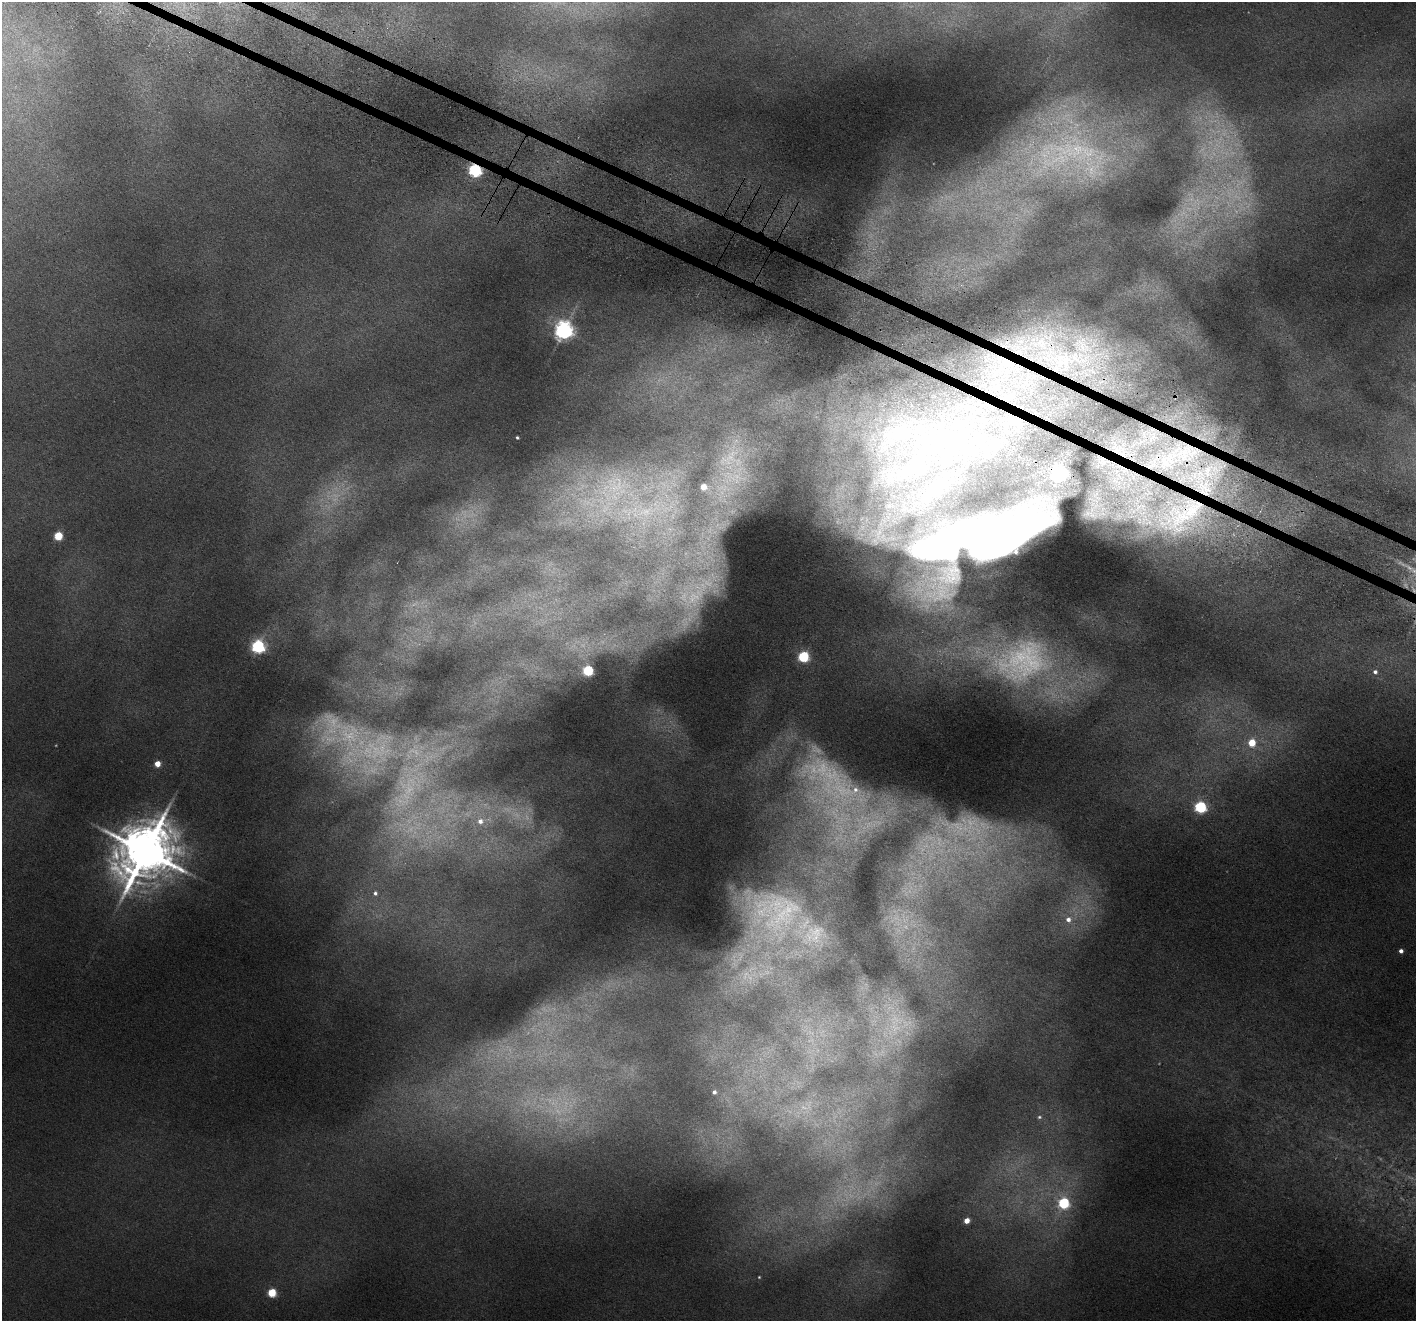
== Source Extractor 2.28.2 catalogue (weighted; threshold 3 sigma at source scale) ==
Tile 11 of 4 x 4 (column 3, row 3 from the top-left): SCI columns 2875-4288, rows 1507-2825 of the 5748 x 5788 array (HDU 1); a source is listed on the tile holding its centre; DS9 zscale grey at full resolution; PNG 1418 x 1323 px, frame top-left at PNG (2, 2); no overlay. Shown black and unused: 1% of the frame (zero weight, under 5 of 9 exposures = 3% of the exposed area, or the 3 px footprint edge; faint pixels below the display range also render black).
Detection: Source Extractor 2.28.2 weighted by HDU 2 'WHT'; one run over the whole footprint, this tile lists its part. Background 0.047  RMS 0.0046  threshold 0.0189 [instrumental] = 3 sigma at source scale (4.09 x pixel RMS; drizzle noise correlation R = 1.36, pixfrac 0.8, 0.05/0.05 arcsec/px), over >= 5 px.
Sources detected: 36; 4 too faint to see at this stretch — not listed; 4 inside a brighter listed object's ellipse — not listed separately; the other 28 listed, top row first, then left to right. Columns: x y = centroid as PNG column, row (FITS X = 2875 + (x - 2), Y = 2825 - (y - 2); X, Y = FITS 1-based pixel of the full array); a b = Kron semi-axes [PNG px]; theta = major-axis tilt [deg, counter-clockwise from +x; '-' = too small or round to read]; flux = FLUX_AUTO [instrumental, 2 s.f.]
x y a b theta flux
475 170 5 5 - 66
564 330 6 6 - 170
517 438 3 2 - 0.39
1194 452 7 4 71 2
910 469 83 39 31 120
703 487 5 5 - 4.7
1193 509 103 38 43 110
58 536 5 5 - 15
979 537 186 54 12 250
258 646 5 5 - 68
803 656 5 5 - 35
588 670 5 5 - 29
1375 672 5 5 - 0.84
1252 743 5 5 - 7.4
157 764 4 4 - 4.2
855 790 8 7 - 1.7
1200 807 5 5 - 43
480 821 8 7 - 2.1
145 852 15 12 54 1900
375 893 5 4 - 0.73
1068 919 7 6 - 1.7
1401 951 4 4 - 1.1
714 1092 4 4 - 0.78
1039 1117 4 4 - 0.39
1064 1203 5 5 - 33
967 1221 4 4 - 3.2
759 1277 2 2 - 0.23
272 1293 5 5 - 15
Overlapping masked pixels (flux is a lower limit): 3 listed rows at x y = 475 170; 1193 509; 979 537